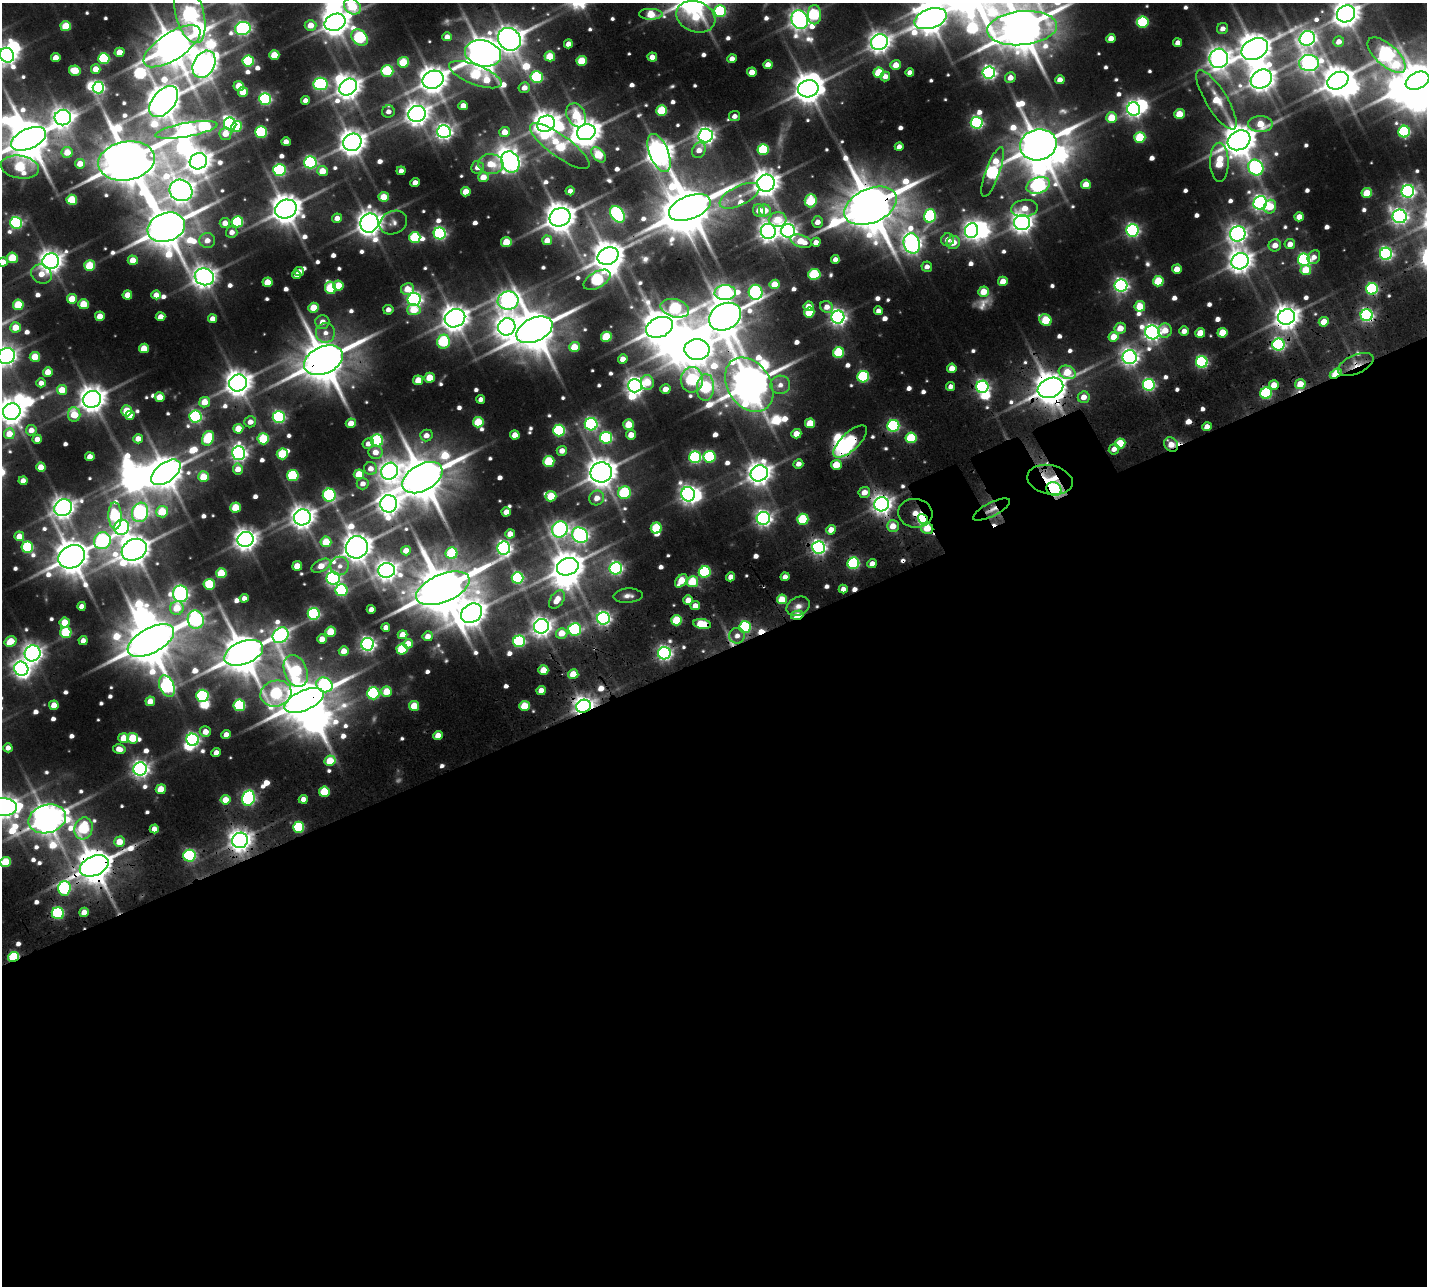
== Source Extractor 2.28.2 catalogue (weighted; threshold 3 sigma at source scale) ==
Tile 15 of 4 x 4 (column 3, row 4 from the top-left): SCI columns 3041-4465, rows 540-1823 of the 6082 x 6086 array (HDU 1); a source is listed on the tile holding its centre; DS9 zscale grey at full resolution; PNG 1429 x 1288 px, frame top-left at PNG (2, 3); each listed source drawn as its Kron ellipse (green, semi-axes under 4 px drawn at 4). Shown black and unused: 50% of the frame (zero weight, under 3 of 5 exposures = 13% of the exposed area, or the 3 px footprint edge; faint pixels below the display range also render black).
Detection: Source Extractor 2.28.2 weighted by HDU 2 'WHT'; one run over the whole footprint, this tile lists its part. Background 0.105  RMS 0.0091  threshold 0.0408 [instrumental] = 3 sigma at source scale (4.5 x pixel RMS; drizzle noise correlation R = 1.50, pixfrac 1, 0.05/0.05 arcsec/px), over >= 5 px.
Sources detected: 781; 11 too faint to see at this stretch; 33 inside a brighter object's white glare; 9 cosmic-ray / hot-pixel residue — neither listed nor drawn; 4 inside a brighter listed object's ellipse — not listed separately; of the other 724, all 500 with FLUX_AUTO >= 6.15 (the completeness limit of this list) listed and drawn (224 fainter detections not listed), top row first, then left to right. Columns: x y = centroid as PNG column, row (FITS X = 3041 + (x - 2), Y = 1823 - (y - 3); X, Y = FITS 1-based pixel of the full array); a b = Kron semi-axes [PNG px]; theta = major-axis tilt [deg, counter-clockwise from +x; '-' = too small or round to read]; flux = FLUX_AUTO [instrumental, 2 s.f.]
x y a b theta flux
352 6 9 7 -40 58
720 11 6 6 - 91
190 14 29 14 -75 540
651 14 12 5 -1 35
1346 14 9 8 - 1200
814 15 9 6 90 82
696 17 20 15 -21 45
931 19 16 9 18 1800
800 20 9 8 - 690
335 22 11 8 23 1400
1143 22 6 5 - 81
311 25 6 5 - 15
66 26 5 5 - 34
243 28 8 6 16 280
1022 28 35 17 5 4900
1222 29 6 5 - 6.7
360 37 9 7 -48 120
447 37 4 4 - 8.2
1111 38 4 4 - 12
1307 38 8 7 - 430
509 39 12 10 -46 1300
879 42 9 7 23 790
1339 42 5 5 - 9.5
1178 43 4 4 - 8.9
568 44 4 4 - 8.9
172 46 33 13 33 3300
1255 49 14 10 27 2100
119 52 5 4 - 15
483 53 18 13 -14 2500
7 55 8 6 -51 460
274 55 5 5 - 24
1387 55 23 10 -42 410
550 56 5 5 - 33
652 57 5 4 - 9.9
56 58 5 4 - 12
1219 58 9 9 - 870
104 59 5 5 - 93
732 59 4 4 - 9.7
248 61 6 5 - 85
582 61 5 5 - 37
403 62 5 5 - 44
1309 63 10 8 -2 460
204 64 14 10 62 1100
768 65 4 4 - 13
896 65 5 5 - 14
96 69 5 4 - 13
75 71 6 5 - 27
387 71 6 5 - 63
752 72 4 4 - 13
989 72 6 6 - 300
879 73 5 5 - 46
910 73 4 4 - 7.9
475 75 28 10 -21 78
537 77 6 6 - 88
885 77 5 4 - 7.1
1010 78 5 5 - 10
1261 79 11 9 30 1100
433 80 11 9 22 1400
1060 80 4 4 - 11
1338 81 11 8 27 1700
1417 81 12 8 25 2300
320 84 7 6 - 180
239 86 5 5 - 19
98 87 6 6 - 190
348 87 9 7 37 1100
524 88 5 5 - 8.7
808 89 10 8 12 1500
243 92 5 5 - 27
265 99 6 6 - 180
305 100 4 4 - 6.5
1216 100 34 10 -58 40
164 102 18 11 50 2200
463 106 5 4 - 10
1134 109 7 6 - 420
662 110 5 5 - 56
388 112 6 6 - 7
417 114 9 8 - 950
1179 114 5 5 - 27
576 115 12 9 -65 45
735 116 5 5 - 6.2
63 118 8 8 - 680
1111 118 5 5 - 30
977 123 6 6 - 200
230 124 6 6 - 280
546 124 9 8 - 1200
1260 124 12 8 1 28
237 127 6 5 - 42
186 130 31 7 10 500
261 132 6 5 - 110
444 132 7 6 - 450
504 132 5 5 - 14
586 132 9 7 21 1500
1404 132 6 6 - 120
225 134 6 6 - 14
706 136 7 7 - 490
1140 137 5 5 - 57
28 139 18 10 24 4200
1239 140 12 9 29 2100
286 142 4 4 - 9.1
352 142 9 8 - 1200
1038 145 18 15 14 3400
560 146 36 11 -36 68
899 147 4 4 - 7.5
763 149 5 5 - 73
699 150 8 6 62 9.1
67 152 5 5 - 17
659 153 20 9 -68 1300
599 155 9 5 -49 41
127 161 28 19 10 6100
198 161 9 8 - 1200
310 162 6 6 - 180
510 162 11 8 -65 570
1219 162 19 9 -90 46
80 164 5 5 - 13
491 164 12 10 -5 22
20 167 19 11 -9 75
477 167 6 6 - 7.8
1256 167 8 7 - 220
279 170 6 6 - 140
322 171 5 5 - 21
401 171 4 4 - 7.2
993 172 26 7 70 200
483 177 5 5 - 13
415 183 5 4 - 8.4
766 183 9 8 - 1100
1086 184 5 4 - 18
1038 185 12 8 18 280
181 190 11 10 - 1100
570 191 4 4 - 7
1408 191 6 6 - 300
466 192 5 5 - 17
1367 193 5 5 - 31
739 196 22 9 26 17
384 197 5 5 - 25
72 200 5 5 - 47
811 201 6 6 - 56
1260 203 7 6 - 400
870 206 28 17 24 5900
1270 207 7 6 - 23
690 208 22 11 21 4200
1025 208 13 8 6 16
286 209 11 9 22 1800
759 211 6 6 - 12
765 211 6 6 - 19
617 214 9 6 -53 240
930 216 7 6 - 110
1400 216 7 7 - 380
560 217 11 9 23 1700
1299 217 5 4 - 11
337 218 5 4 - 8.7
778 220 9 7 6 26
237 222 6 5 - 95
818 222 5 5 - 9.3
16 223 6 6 - 160
225 223 5 5 - 10
369 223 10 9 - 1100
393 223 14 11 25 6.9
1022 223 8 7 - 750
166 227 19 14 19 3800
1132 230 6 6 - 250
768 231 7 7 - 660
788 231 7 7 - 460
972 231 7 6 - 430
232 232 6 5 - 7.8
440 233 6 6 - 210
1238 234 8 7 - 550
415 237 5 5 - 69
207 240 7 7 - 10
547 240 5 5 - 12
948 240 6 6 - 8.9
801 241 11 6 -18 24
506 242 5 5 - 27
816 242 4 4 - 8.3
953 242 7 6 - 17
912 243 10 8 -77 610
1290 244 5 5 - 10
1275 245 6 6 - 11
1386 254 6 6 - 240
608 256 11 8 25 1800
1314 257 7 6 - 6.3
12 258 5 5 - 39
835 259 4 4 - 6.4
133 260 5 4 - 15
1304 260 6 6 - 180
51 261 8 7 - 900
1240 261 9 8 - 980
3 262 5 4 - 11
90 266 5 5 - 45
927 267 5 5 - 6.4
1177 269 5 4 - 15
1306 270 5 5 - 26
299 272 5 4 - 6.6
41 274 11 9 -31 14
814 274 6 5 - 71
297 275 4 4 - 6.1
204 277 10 8 -19 900
597 280 15 8 30 120
1003 281 5 4 - 17
1158 281 5 5 - 43
267 282 5 4 - 22
774 284 5 4 - 20
338 285 5 5 - 25
1121 285 6 6 - 300
330 288 6 5 - 59
407 289 6 6 - 17
1372 289 6 5 - 160
755 292 7 7 - 180
984 292 5 5 - 21
725 293 10 7 4 340
127 295 5 4 - 17
156 295 5 4 - 10
72 299 5 5 - 23
414 299 6 6 - 360
508 300 10 9 - 530
83 304 5 5 - 32
18 305 5 5 - 42
808 306 5 5 - 10
1140 306 5 5 - 31
827 307 6 5 - 9.1
313 308 5 5 - 24
675 308 14 9 -15 95
388 310 5 5 - 7
414 310 7 5 3 25
878 311 4 4 - 6.2
809 313 5 5 - 35
1367 315 6 6 - 240
100 316 5 4 - 16
160 317 5 4 - 12
725 317 17 13 28 2600
838 317 6 6 - 440
1287 317 9 7 26 1100
455 318 10 9 - 1300
213 319 4 4 - 8.6
1045 320 6 5 - 46
322 322 7 7 - 9.5
1324 322 5 4 - 18
16 327 5 5 - 21
507 327 9 8 - 760
659 327 14 10 23 2500
1120 328 6 5 - 15
534 330 19 11 26 3900
1165 330 7 7 - 16
1184 331 4 4 - 7.9
1152 332 7 7 - 450
325 333 10 9 - 8.8
1200 333 5 4 - 19
1222 333 5 5 - 29
606 337 5 5 - 47
1114 337 5 5 - 19
444 342 7 6 - 93
1278 345 6 6 - 190
574 347 5 5 - 23
144 348 5 4 - 22
697 349 12 10 0 1700
838 353 5 5 - 69
6 356 8 8 - 600
35 357 5 5 - 27
1130 357 7 7 - 490
623 359 5 4 - 9.8
323 360 20 13 24 4300
1202 362 6 6 - 170
1356 364 19 9 24 12
952 368 4 4 - 13
48 372 5 4 - 15
1067 372 9 6 -19 35
1336 374 6 4 31 58
863 377 6 5 - 100
429 378 5 5 - 25
418 380 5 5 - 23
692 380 13 11 89 110
647 382 7 6 - 22
41 383 5 4 - 7.7
238 383 9 8 - 1300
1300 384 5 5 - 21
749 385 29 21 -56 3000
780 385 10 9 - 9.1
1149 385 6 6 - 180
1274 385 5 4 - 16
635 386 7 6 - 570
951 386 4 4 - 6.7
705 387 13 8 86 110
982 387 6 6 - 240
1050 388 13 9 23 2200
665 389 5 4 - 10
62 390 5 5 - 21
1266 393 6 5 - 110
160 397 5 5 - 17
1084 397 6 5 - 12
92 399 9 8 - 1200
481 399 4 4 - 6.3
205 402 5 5 - 19
127 411 5 5 - 26
12 412 9 8 - 1300
74 414 7 6 - 29
130 415 5 4 - 9
196 417 6 6 - 180
279 417 6 6 - 180
250 422 6 5 - 8.6
478 422 5 5 - 41
351 423 5 4 - 11
810 423 5 5 - 28
591 424 6 6 - 220
628 424 5 5 - 24
893 426 6 5 - 140
1207 427 5 4 - 10
238 429 5 5 - 23
31 430 5 5 - 8.8
559 430 6 5 - 120
9 434 5 5 - 16
796 434 5 4 - 13
426 435 6 6 - 8.7
515 435 5 4 - 13
631 435 5 4 - 13
208 438 7 5 64 65
606 438 6 6 - 130
911 438 5 5 - 70
37 439 4 4 - 9.5
138 439 5 4 - 11
263 439 5 5 - 58
377 441 6 6 - 97
850 441 21 9 43 99
1120 443 5 5 - 45
368 444 6 5 - 6.8
1171 445 7 6 - 13
1114 449 5 5 - 7.3
562 451 5 5 - 9.2
375 452 7 6 - 10
239 453 7 6 - 420
282 454 5 5 - 51
90 457 4 4 - 11
695 457 6 6 - 160
710 457 6 6 - 94
549 461 5 5 - 58
798 464 5 4 - 6.9
836 465 5 5 - 23
41 467 4 4 - 15
238 469 5 5 - 12
370 469 6 6 - 7.8
390 471 9 8 - 610
166 472 17 9 37 2100
601 472 11 10 - 1600
759 473 9 8 - 990
359 474 5 5 - 26
293 476 5 5 - 83
203 477 5 5 - 25
422 478 22 13 29 4400
1050 480 23 14 -12 34
23 481 4 4 - 9.9
363 484 6 6 - 6.4
1054 489 8 6 -36 87
864 492 6 5 - 12
625 493 6 6 - 68
688 494 7 6 - 510
329 495 6 6 - 140
551 496 5 5 - 34
597 498 7 7 - 11
389 504 8 8 - 820
882 504 7 7 - 650
235 507 5 5 - 32
63 508 9 8 - 830
991 510 20 7 27 7.1
140 512 10 8 72 270
162 512 6 5 - 35
506 512 5 4 - 10
915 513 17 14 -6 87
115 516 13 6 -89 96
302 517 8 8 - 950
763 518 6 6 - 410
803 519 6 5 - 61
923 519 6 4 -54 200
893 526 6 5 - 15
122 527 8 7 - 280
656 528 5 5 - 55
927 528 6 5 - 20
560 529 8 7 - 340
831 530 5 4 - 13
510 534 4 4 - 11
580 535 8 7 - 400
19 536 5 5 - 14
246 539 8 7 - 880
102 541 9 8 - 200
326 542 5 5 - 31
27 547 5 5 - 90
357 547 11 11 - 1700
818 547 6 6 - 360
504 548 7 6 - 340
134 550 13 10 28 1800
406 551 5 4 - 12
452 553 6 6 - 66
72 557 14 11 27 2400
853 563 6 5 - 130
872 564 5 4 - 9.6
297 566 5 4 - 17
321 566 10 5 29 15
340 566 9 9 - 7.8
568 567 11 8 18 1700
616 568 6 6 - 240
387 570 8 7 - 760
704 572 6 5 - 100
221 573 5 5 - 40
731 577 4 4 - 9.6
785 577 4 4 - 7.1
333 578 6 6 - 280
517 578 6 6 - 140
681 581 7 5 53 26
692 582 5 5 - 46
209 584 5 5 - 56
443 588 28 14 22 7000
843 589 4 4 - 6.7
342 590 6 6 - 110
181 594 8 7 - 340
628 596 14 7 3 6.2
244 598 4 4 - 6.3
782 599 5 5 - 25
557 600 10 6 54 14
688 600 5 4 - 14
82 606 4 4 - 8.7
695 606 5 4 - 10
798 606 12 9 28 8.1
177 608 7 7 - 24
371 609 4 4 - 7.5
472 613 11 9 36 1300
314 614 6 6 - 150
797 615 6 4 16 29
603 618 6 6 - 310
196 620 9 8 - 190
677 620 5 5 - 47
65 623 5 5 - 25
702 624 9 5 -9 39
541 626 7 7 - 710
386 627 4 4 - 6.8
745 627 6 5 - 100
575 629 6 6 - 140
66 632 5 5 - 57
331 632 5 5 - 35
562 633 6 5 - 19
280 635 8 7 - 250
402 635 5 4 - 12
428 636 5 5 - 8.8
737 636 8 7 - 7.7
322 639 5 4 - 11
83 640 4 4 - 6.9
151 640 25 12 28 5800
11 641 6 5 - 23
519 641 6 6 - 120
368 644 6 6 - 350
408 644 5 5 - 13
402 649 5 5 - 58
344 651 5 4 - 13
32 653 8 7 - 650
244 653 20 11 21 3700
664 653 6 6 - 330
21 669 7 7 - 380
543 670 5 5 - 20
296 671 16 11 -70 96
573 674 5 5 - 22
324 685 8 7 - 130
167 686 11 7 -67 240
541 690 5 4 - 11
386 692 5 5 - 22
276 693 15 13 14 110
373 693 6 6 - 120
202 696 6 6 - 120
150 701 5 4 - 14
304 701 21 10 24 4500
54 705 5 5 - 15
239 705 6 5 - 92
414 706 5 5 - 24
524 706 5 5 - 33
583 706 7 6 - 700
205 732 5 5 - 10
226 734 5 4 - 8.7
438 735 5 4 - 13
124 738 5 5 - 20
133 738 5 5 - 38
193 740 6 6 - 240
8 748 4 4 - 6.8
119 749 6 5 - 9.8
216 753 4 4 - 8.8
330 761 5 5 - 30
140 769 7 6 - 470
161 789 5 5 - 22
324 792 5 5 - 45
248 798 8 6 78 220
303 799 4 4 - 8.8
225 800 5 4 - 17
4 807 13 9 -5 990
47 819 19 14 15 1900
299 827 5 5 - 82
83 828 11 9 73 81
154 829 4 4 - 10
240 840 8 7 - 830
119 842 5 5 - 19
189 856 6 6 - 120
5 862 5 5 - 41
94 866 15 9 25 2700
64 888 7 6 - 130
84 912 5 4 - 14
58 913 6 6 - 110
14 957 5 5 - 79
Overlapping masked pixels (flux is a lower limit): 34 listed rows (the first 20) at x y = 870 206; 1367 315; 1287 317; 1278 345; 697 349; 323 360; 1202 362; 1356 364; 1336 374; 749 385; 1050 388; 850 441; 1171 445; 836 465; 1050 480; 1054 489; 882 504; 991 510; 915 513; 923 519
Isophote crosses this tile's border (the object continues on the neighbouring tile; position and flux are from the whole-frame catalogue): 13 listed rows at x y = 352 6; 190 14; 1346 14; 335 22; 1022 28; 7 55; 1417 81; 28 139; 3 262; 6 356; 12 412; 4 807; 5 862